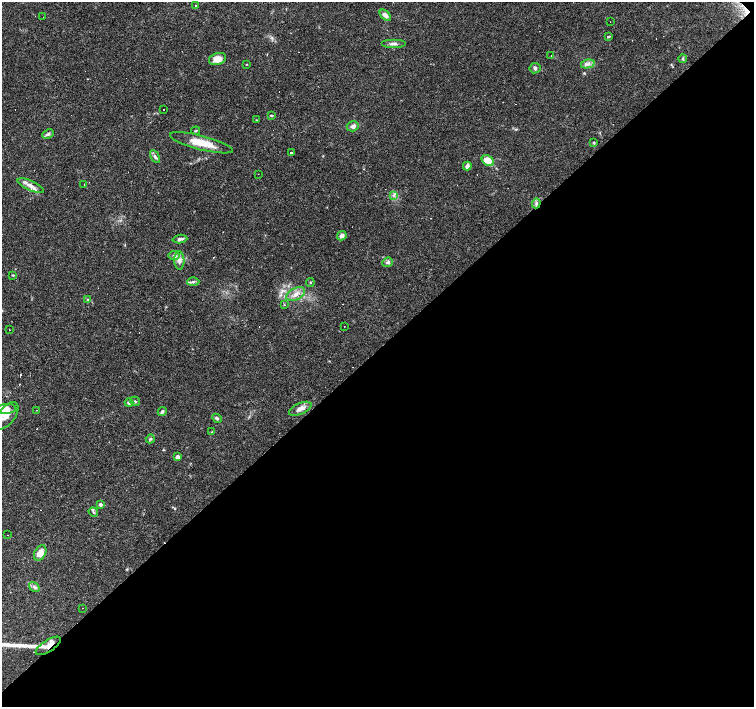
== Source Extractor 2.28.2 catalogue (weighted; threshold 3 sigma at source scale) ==
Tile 12 of 4 x 4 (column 4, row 3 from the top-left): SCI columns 4515-6018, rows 1558-2966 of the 6018 x 6000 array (HDU 1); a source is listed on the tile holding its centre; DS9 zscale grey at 2 x 2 block average (1 PNG px = mean of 2 x 2 image px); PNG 756 x 709 px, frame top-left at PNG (2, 2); each listed source drawn as its Kron ellipse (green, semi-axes under 4 px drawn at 4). Shown black and unused: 51% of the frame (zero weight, under 3 of 4 exposures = <1% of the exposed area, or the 3 px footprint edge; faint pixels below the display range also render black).
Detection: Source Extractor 2.28.2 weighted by HDU 2 'WHT'; one run over the whole footprint, this tile lists its part. Background 0.105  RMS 0.0053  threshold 0.0237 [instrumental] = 3 sigma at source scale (4.5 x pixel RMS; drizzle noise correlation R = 1.50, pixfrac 1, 0.0396/0.0396 arcsec/px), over >= 5 px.
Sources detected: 85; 22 cosmic-ray / hot-pixel residue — neither listed nor drawn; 3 inside a brighter listed object's ellipse — not listed separately; the other 60 listed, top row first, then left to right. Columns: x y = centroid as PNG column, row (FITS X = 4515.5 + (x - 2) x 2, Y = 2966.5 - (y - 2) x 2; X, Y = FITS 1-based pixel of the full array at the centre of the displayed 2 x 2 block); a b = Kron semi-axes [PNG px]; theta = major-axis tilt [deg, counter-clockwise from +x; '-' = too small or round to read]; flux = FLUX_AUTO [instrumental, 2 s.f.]
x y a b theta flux
196 5 2 2 - 6.6
385 15 7 4 -44 6.7
43 17 2 2 - 0.48
610 22 2 2 - 0.4
609 37 2 2 - 5.2
394 44 12 4 0 4.5
551 56 2 2 - 0.5
218 59 9 6 17 14
683 59 4 3 - 1.6
247 64 3 2 - 0.53
588 64 7 3 14 3.2
535 68 5 5 - 2.8
163 109 2 2 - 0.51
272 116 4 3 - 1.4
256 120 3 2 - 0.77
353 126 6 5 - 4.8
196 131 4 2 - 1.1
48 134 6 4 26 2.8
202 143 32 7 -15 25
594 143 4 3 - 1.2
291 152 2 2 - 5.9
155 157 7 3 -60 2.9
488 161 7 4 -40 19
467 166 4 3 - 5.3
258 174 2 2 - 0.62
84 184 2 2 - 0.51
30 186 14 5 -24 7.9
393 195 3 2 - 1.3
536 203 5 4 - 3
342 236 5 4 - 4.7
180 239 7 3 4 3.1
174 256 5 4 - 3.9
179 260 9 5 -88 5.6
388 262 5 4 - 2.9
13 275 4 3 - 1.4
193 282 6 3 1 2.6
310 283 4 3 - 1.1
296 294 10 6 27 8.5
88 300 3 3 - 1.1
284 305 2 2 - 0.74
344 326 2 2 - 0.31
9 330 2 2 - 1.9
135 401 5 3 - 1.6
129 403 4 3 - 3.1
6 409 10 5 4 17
300 409 12 5 23 7.9
36 410 2 2 - 0.36
162 411 5 3 - 2.9
6 416 16 8 51 12
217 418 5 4 - 2.2
212 432 3 2 - 0.56
150 439 5 3 - 1.8
177 457 3 2 - 6.6
100 505 3 2 - 3.9
93 512 5 3 - 2
7 535 2 2 - 0.52
40 553 8 5 60 13
34 587 6 4 -33 3.1
82 608 2 2 - 1.2
48 646 14 6 32 15
Overlapping masked pixels (flux is a lower limit): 2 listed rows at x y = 536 203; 48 646
Isophote crosses this tile's border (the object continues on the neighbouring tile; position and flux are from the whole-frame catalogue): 2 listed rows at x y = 6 409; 6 416
Diffuse or blended objects may show on this block-average render without a row.